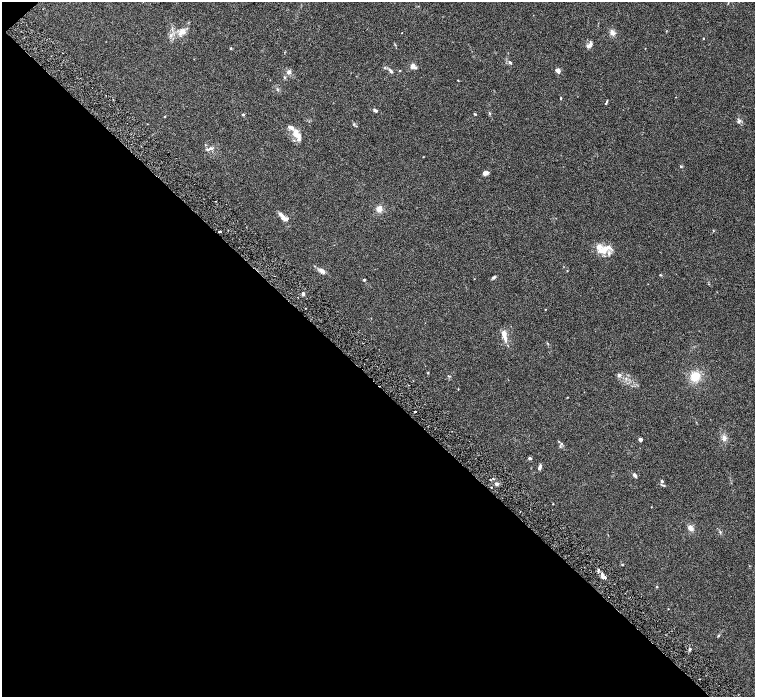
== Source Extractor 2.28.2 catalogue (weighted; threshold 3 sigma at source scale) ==
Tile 9 of 4 x 4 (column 1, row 3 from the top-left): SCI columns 5-1510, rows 1695-3084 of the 6028 x 6026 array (HDU 1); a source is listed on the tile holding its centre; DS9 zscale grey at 2 x 2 block average (1 PNG px = mean of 2 x 2 image px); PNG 757 x 699 px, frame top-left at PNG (2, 2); no overlay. Shown black and unused: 45% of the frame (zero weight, under 3 of 6 exposures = <1% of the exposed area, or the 3 px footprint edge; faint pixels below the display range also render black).
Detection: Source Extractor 2.28.2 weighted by HDU 2 'WHT'; one run over the whole footprint, this tile lists its part. Background 0.0444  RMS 0.0034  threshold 0.0139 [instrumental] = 3 sigma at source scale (4.09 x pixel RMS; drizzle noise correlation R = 1.36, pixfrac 0.8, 0.05/0.05 arcsec/px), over >= 5 px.
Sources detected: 73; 8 inside a brighter listed object's ellipse — not listed separately; the other 65 listed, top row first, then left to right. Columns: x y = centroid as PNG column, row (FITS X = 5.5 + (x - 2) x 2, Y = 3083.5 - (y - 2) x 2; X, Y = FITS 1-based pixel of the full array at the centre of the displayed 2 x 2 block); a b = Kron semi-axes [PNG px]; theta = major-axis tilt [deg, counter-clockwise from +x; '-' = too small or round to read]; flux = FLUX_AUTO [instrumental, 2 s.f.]
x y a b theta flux
182 31 10 7 31 5.1
402 33 2 2 - 0.34
612 33 6 5 - 3
703 38 3 2 - 0.37
590 44 7 4 55 2.6
231 48 3 3 - 0.6
510 63 5 3 - 0.97
412 66 4 4 - 3
400 70 3 2 - 0.33
390 71 7 3 -50 1.8
558 71 4 3 - 3.4
289 72 5 4 - 2.3
285 77 4 3 - 0.68
458 80 3 2 - 0.35
560 98 3 2 - 0.52
607 101 6 2 68 0.73
375 110 6 3 -29 1.6
489 113 3 2 - 0.51
475 114 4 2 - 0.57
243 115 2 2 - 1.6
165 116 3 2 - 0.36
739 121 6 4 51 1.4
292 128 5 4 - 2.1
297 135 9 8 - 4.6
211 148 6 4 -6 1.9
681 166 3 3 - 0.72
485 173 7 4 13 2.5
379 209 6 6 - 4.1
282 215 13 5 -49 3.7
220 231 3 2 - 0.87
605 249 17 6 21 7.8
609 253 4 3 - 1.2
314 266 3 2 - 0.3
322 271 6 4 -29 3.4
660 275 3 2 - 0.49
494 277 5 3 - 1.3
474 279 2 2 - 0.21
364 280 3 3 - 0.64
303 293 4 2 - 0.8
545 309 2 2 - 0.24
504 334 4 3 - 4.7
505 339 11 4 -83 3.2
619 375 5 4 - 1.4
695 376 11 10 - 11
458 389 2 2 - 0.32
415 411 2 2 - 1.6
724 438 8 5 -73 2.7
640 439 2 2 - 5.2
561 444 4 3 - 0.92
530 458 2 2 - 2.8
539 467 7 3 73 2.1
635 475 4 2 - 2.7
493 478 2 2 - 0.86
490 479 2 2 - 0.42
662 481 4 3 - 1.2
497 484 4 3 - 1.4
491 487 2 2 - 0.44
520 511 2 2 - 0.32
690 528 7 5 -56 3.3
720 532 4 2 - 0.61
598 570 3 3 - 0.78
605 577 6 3 -56 1.8
657 587 2 2 - 1.5
718 636 3 3 - 0.66
690 649 4 3 - 1
Diffuse or blended objects may show on this block-average render without a row.